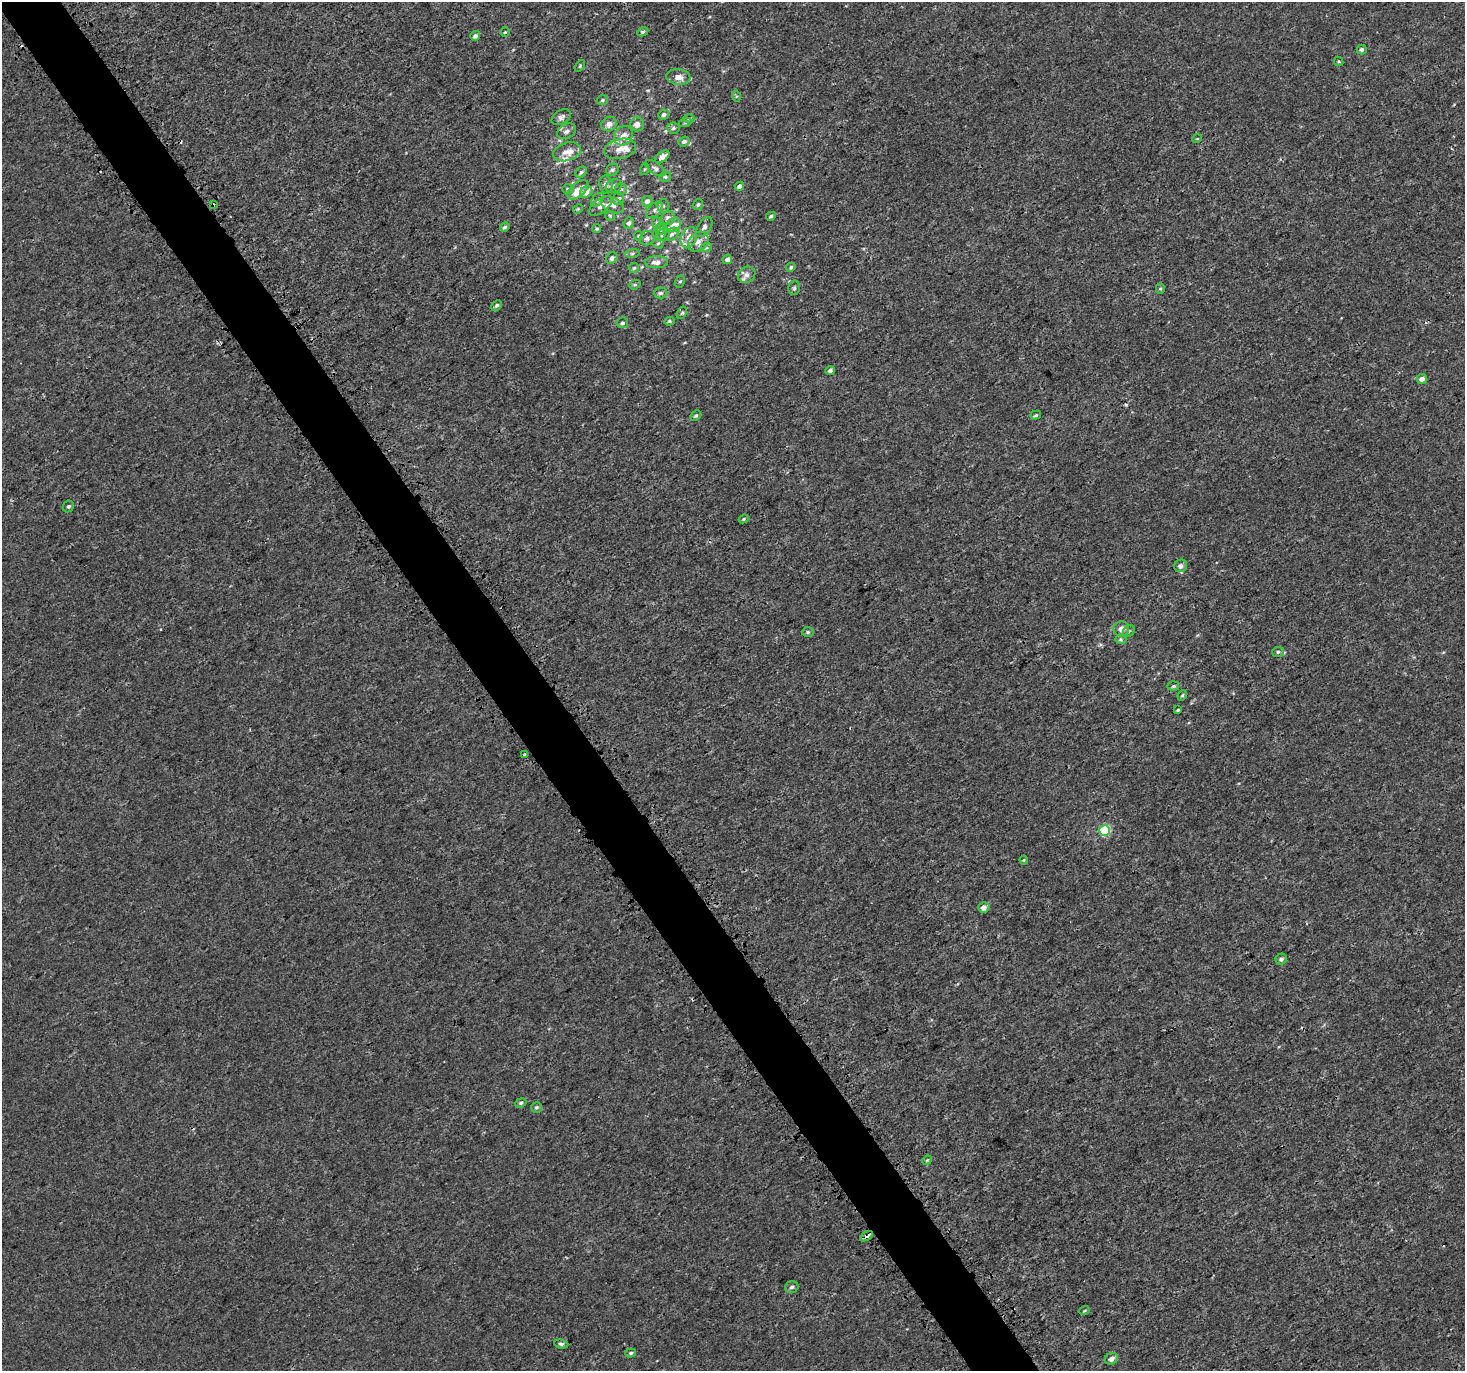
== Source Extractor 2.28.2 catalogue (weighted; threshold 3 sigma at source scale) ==
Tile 11 of 4 x 4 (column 3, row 3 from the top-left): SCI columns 3082-4544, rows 1606-2974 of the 6079 x 5979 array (HDU 1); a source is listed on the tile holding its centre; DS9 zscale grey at full resolution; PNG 1467 x 1373 px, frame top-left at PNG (2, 2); each listed source drawn as its Kron ellipse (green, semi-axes under 4 px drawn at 4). Shown black and unused: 5% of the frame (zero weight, under 3 of 4 exposures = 5% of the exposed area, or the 3 px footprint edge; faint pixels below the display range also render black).
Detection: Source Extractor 2.28.2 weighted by HDU 2 'WHT'; one run over the whole footprint, this tile lists its part. Background 3.67e-04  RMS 0.0013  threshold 0.00591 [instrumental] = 3 sigma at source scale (4.5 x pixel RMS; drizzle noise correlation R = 1.50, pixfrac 1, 0.0396/0.0396 arcsec/px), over >= 5 px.
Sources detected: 127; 4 cosmic-ray / hot-pixel residue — neither listed nor drawn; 15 inside a brighter listed object's ellipse — not listed separately; the other 108 listed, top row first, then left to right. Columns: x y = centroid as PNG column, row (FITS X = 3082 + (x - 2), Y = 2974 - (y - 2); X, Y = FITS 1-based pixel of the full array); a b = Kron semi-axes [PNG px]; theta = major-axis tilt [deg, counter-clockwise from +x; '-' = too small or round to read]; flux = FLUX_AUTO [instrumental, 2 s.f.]
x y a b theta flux
505 32 5 4 - 0.17
643 32 6 4 26 0.22
475 36 5 5 - 0.37
1362 50 5 5 - 0.35
1339 61 5 3 - 0.13
580 66 6 3 54 0.13
678 77 12 8 -7 0.99
736 96 5 3 - 0.14
602 100 6 4 19 0.23
664 114 5 5 - 0.34
561 117 10 7 30 0.46
689 119 5 3 - 0.15
685 123 6 4 19 0.19
609 124 8 7 - 0.78
637 124 7 7 - 0.84
673 128 6 5 - 0.27
567 131 10 7 29 0.54
623 136 10 8 46 0.99
1197 139 5 3 - 0.12
684 141 6 5 - 0.38
620 149 16 10 15 1.2
567 152 14 9 18 1
662 157 8 5 38 0.79
655 168 11 5 -36 0.39
645 169 6 4 70 0.15
612 170 6 6 - 0.31
581 172 6 5 - 0.23
665 177 6 5 - 0.22
606 184 9 6 -79 0.5
614 186 8 6 25 0.47
739 186 4 4 - 0.42
568 189 6 5 - 0.23
621 189 6 5 - 0.26
578 190 12 7 40 1.3
586 192 6 5 - 0.9
618 199 6 5 - 0.3
597 200 8 5 48 0.28
647 201 5 5 - 0.61
698 204 5 4 - 0.24
213 205 3 3 - 0.42
613 205 12 7 -26 0.63
600 206 13 7 37 0.65
663 206 7 6 - 0.32
578 209 5 4 - 0.16
654 210 10 5 44 0.42
610 216 5 4 - 0.16
771 216 5 4 - 0.25
668 218 7 6 - 0.5
629 223 6 5 - 0.35
657 223 6 4 89 0.22
673 225 8 6 46 0.96
505 227 5 4 - 0.23
704 227 11 6 56 0.41
597 229 4 4 - 0.17
660 229 5 5 - 0.25
672 234 8 5 38 0.4
663 235 8 5 36 0.37
638 236 5 4 - 0.15
689 237 11 7 62 0.9
647 238 7 6 - 0.45
698 242 11 9 42 0.81
658 243 6 5 - 0.22
706 248 6 3 18 0.16
632 253 7 4 8 0.19
612 258 6 5 - 0.41
727 259 5 4 - 0.78
657 262 11 6 3 0.76
791 267 5 4 - 0.24
634 268 5 5 - 0.21
747 275 9 7 31 0.54
680 281 6 4 60 0.2
635 285 6 4 20 0.19
794 288 7 5 78 0.26
1160 289 5 4 - 0.18
661 293 7 5 0 0.31
497 305 6 4 44 0.23
682 313 6 4 60 0.21
669 321 5 4 - 0.16
622 323 5 5 - 0.25
830 371 5 4 - 0.36
1422 379 5 5 - 0.64
1036 415 5 4 - 0.18
696 416 6 4 46 0.21
68 506 6 5 - 0.2
744 519 5 4 - 0.17
1181 566 6 6 - 0.49
1121 629 8 7 - 0.81
1129 631 6 5 - 0.25
808 632 6 5 - 0.2
1121 639 6 4 1 0.17
1278 652 6 5 - 0.25
1173 686 6 5 - 0.19
1182 695 5 4 - 0.18
1178 710 4 3 - 0.15
524 754 3 2 - 0.18
1105 830 5 5 - 9.3
1024 860 4 4 - 0.12
984 907 6 5 - 0.85
1281 959 6 5 - 0.37
521 1103 6 4 23 0.2
536 1107 5 5 - 0.22
927 1160 5 4 - 0.14
866 1236 7 3 32 1
792 1287 7 5 19 0.33
1085 1310 5 3 - 0.13
561 1344 7 4 -8 0.27
631 1353 5 4 - 0.21
1111 1359 7 5 29 0.57
Overlapping masked pixels (flux is a lower limit): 2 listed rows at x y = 213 205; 866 1236